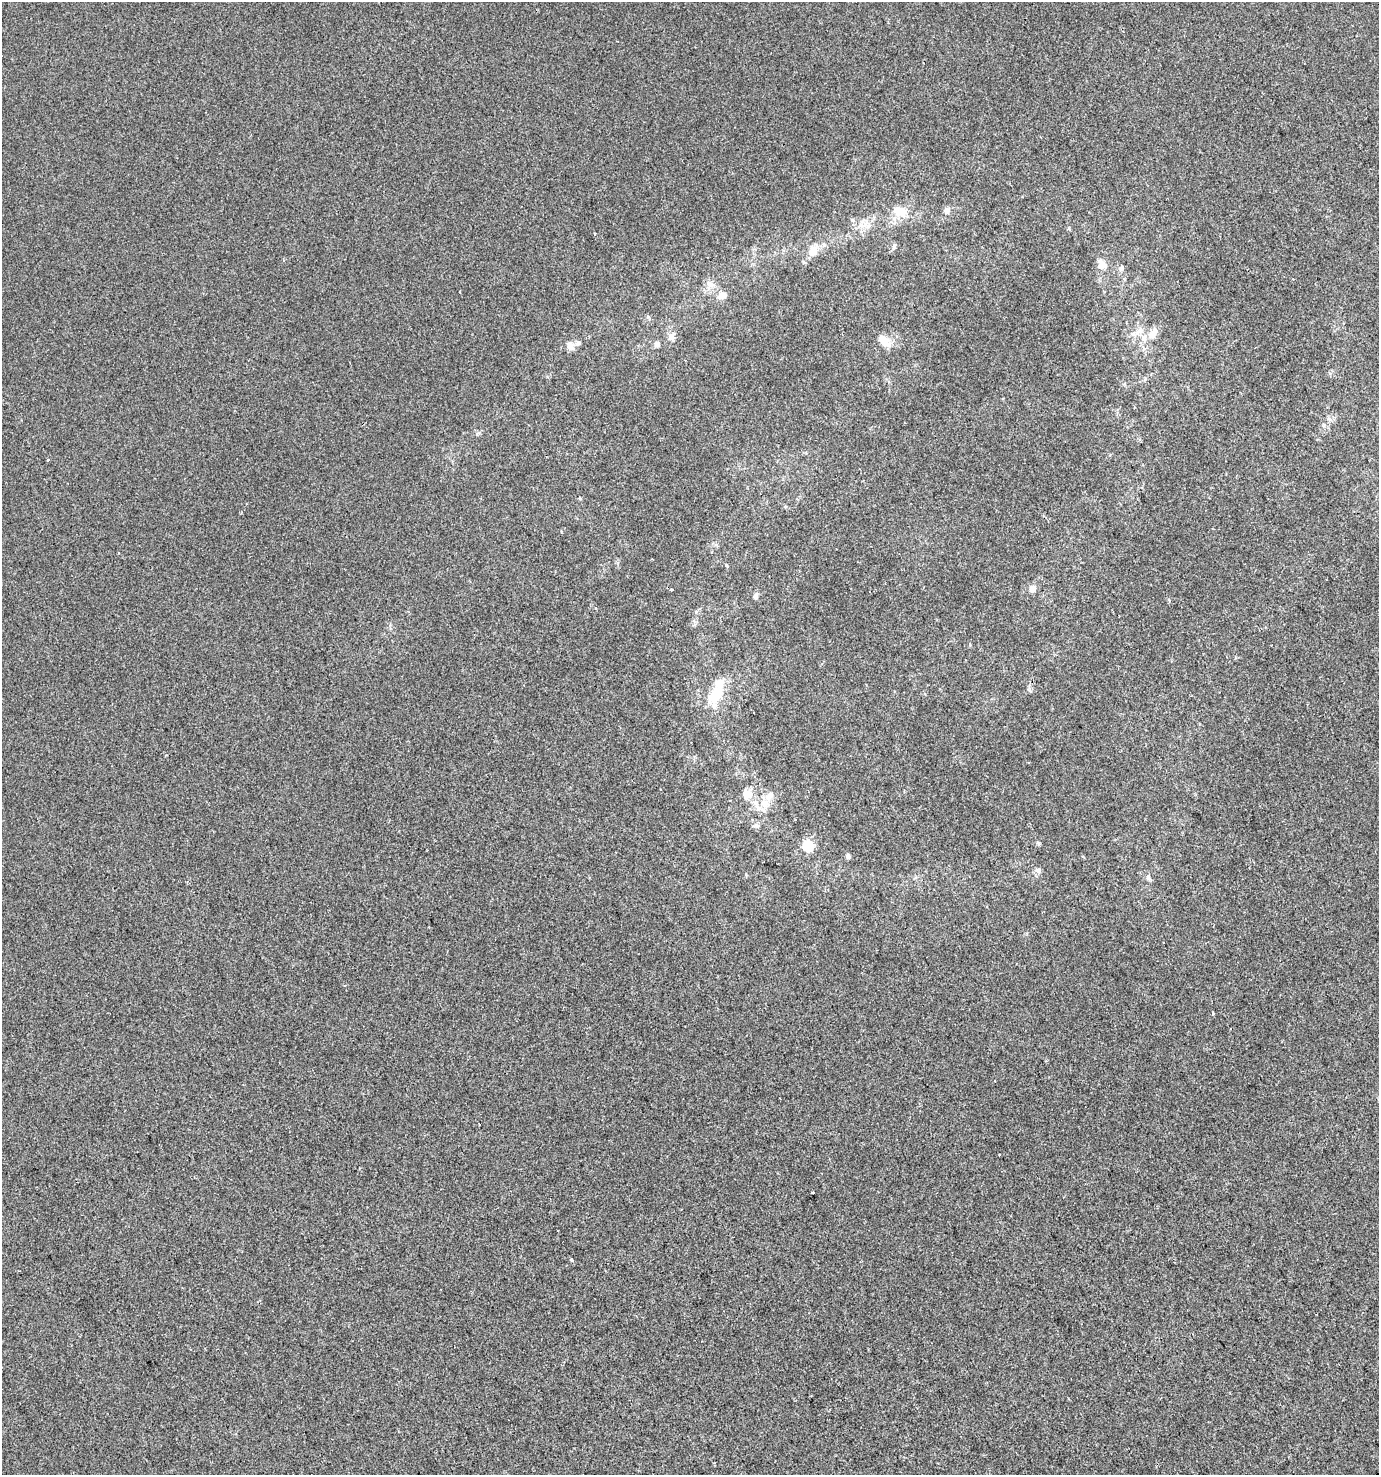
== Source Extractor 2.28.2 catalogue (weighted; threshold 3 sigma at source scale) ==
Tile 6 of 4 x 4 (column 2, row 2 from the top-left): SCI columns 1495-2871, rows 2948-4420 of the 5803 x 5892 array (HDU 1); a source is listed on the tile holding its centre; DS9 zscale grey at full resolution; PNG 1381 x 1477 px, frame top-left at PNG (2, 2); no overlay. Shown black and unused: <1% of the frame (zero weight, under 2 of 3 exposures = <1% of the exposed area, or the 3 px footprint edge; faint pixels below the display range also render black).
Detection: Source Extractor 2.28.2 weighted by HDU 2 'WHT'; one run over the whole footprint, this tile lists its part. Background 5.08e-05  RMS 0.0042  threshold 0.0189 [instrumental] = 3 sigma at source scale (4.5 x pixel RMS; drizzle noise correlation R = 1.50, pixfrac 1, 0.0396/0.0396 arcsec/px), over >= 5 px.
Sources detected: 32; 2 inside a brighter listed object's ellipse — not listed separately; the other 30 listed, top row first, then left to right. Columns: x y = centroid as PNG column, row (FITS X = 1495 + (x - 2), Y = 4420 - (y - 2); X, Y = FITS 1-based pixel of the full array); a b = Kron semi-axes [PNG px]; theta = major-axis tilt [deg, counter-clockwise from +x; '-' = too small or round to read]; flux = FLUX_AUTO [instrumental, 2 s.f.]
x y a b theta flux
947 210 8 7 - 1.8
899 211 19 12 -25 7.2
894 247 7 5 88 0.98
813 251 14 12 60 4.1
1101 264 13 10 -74 3.3
710 284 12 7 -34 2.3
722 295 11 9 15 2.9
1138 331 10 4 48 1.6
1153 332 21 8 48 4.1
671 337 8 7 - 2.2
883 341 13 8 -57 5.6
578 343 7 5 16 0.92
657 344 8 6 -5 1.2
570 346 10 8 -68 2.8
48 460 3 3 - 0.86
726 565 4 3 - 0.62
1032 589 9 7 -89 2.2
755 596 7 6 - 1.2
715 696 22 15 53 11
747 794 13 12 - 4.3
765 804 14 13 - 5.5
757 826 7 4 -19 0.77
1038 843 6 4 -18 0.51
807 846 9 7 -49 13
848 856 6 5 - 1.1
1038 870 7 6 - 1.1
1148 877 8 5 -78 1.1
1213 1013 4 2 - 0.99
479 1124 3 2 - 0.88
571 1260 4 3 - 0.72
Unlisted compact peaks at least as high as the median listed source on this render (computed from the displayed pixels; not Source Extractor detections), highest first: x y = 1069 228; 648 317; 1029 690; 477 434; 595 234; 166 755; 580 498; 999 1154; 852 220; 1122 267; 1169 600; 970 645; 696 612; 1329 418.